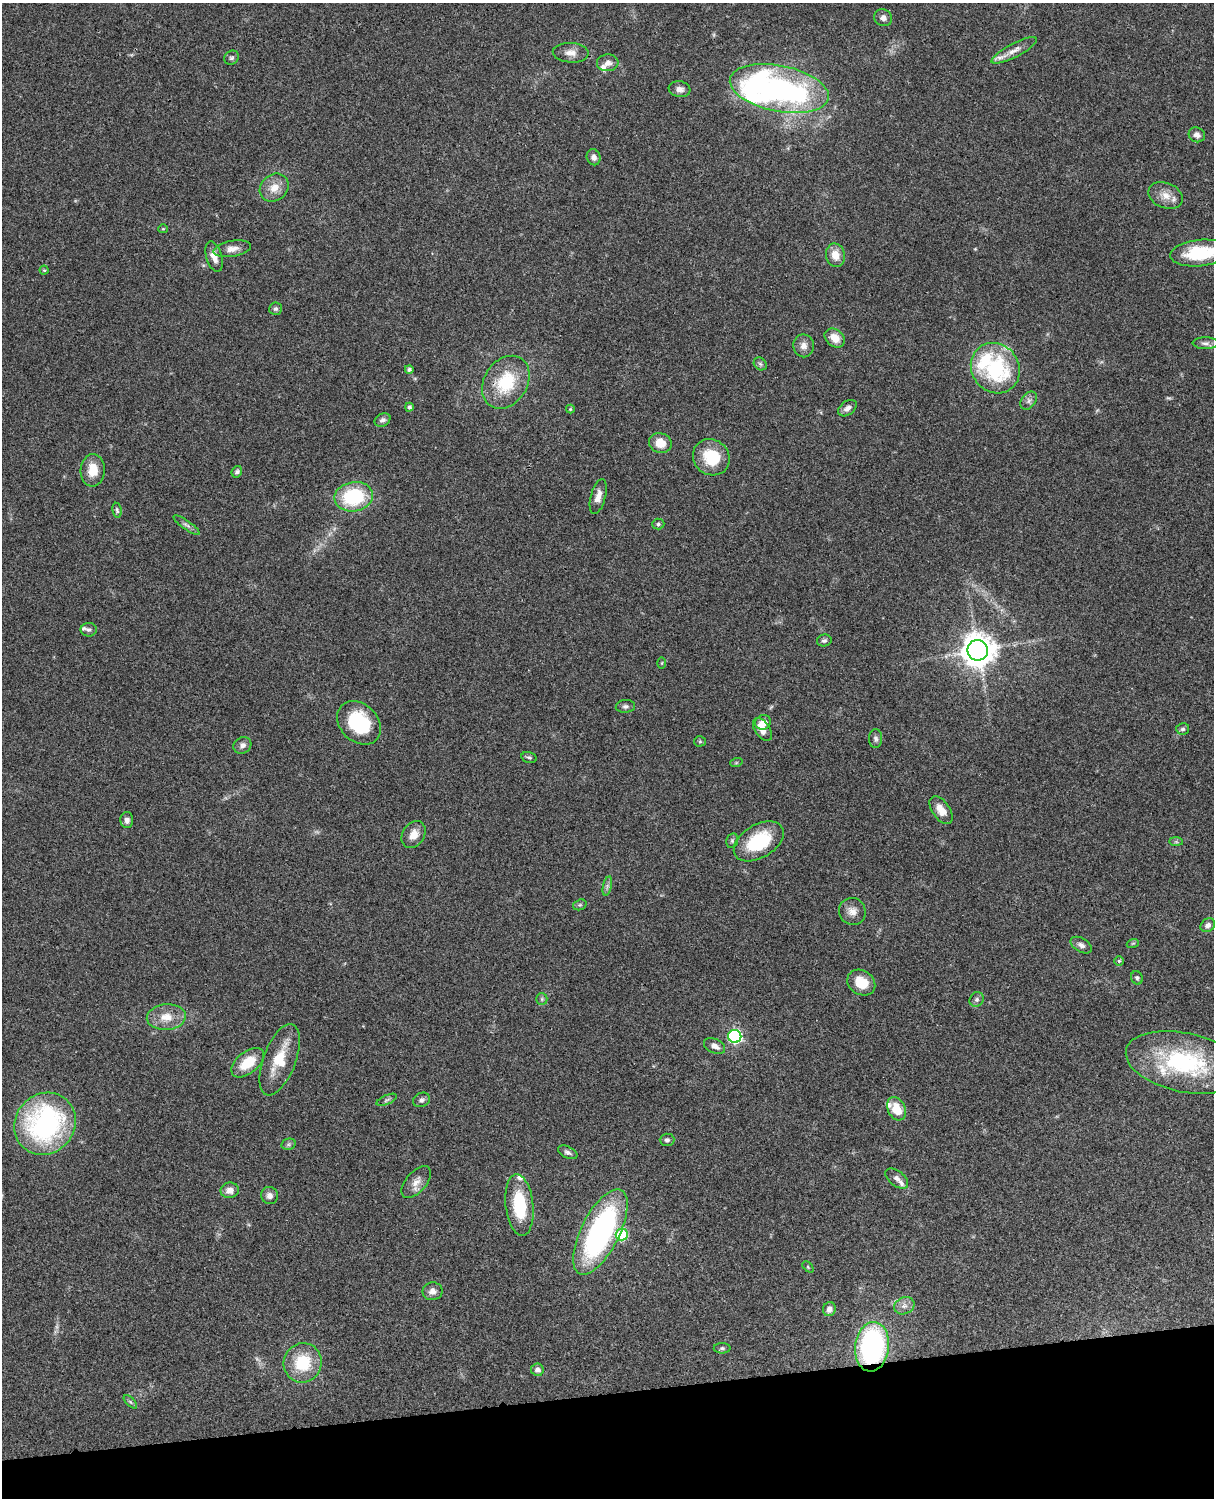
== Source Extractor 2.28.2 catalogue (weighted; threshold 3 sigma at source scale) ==
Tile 10 of 4 x 3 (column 2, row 3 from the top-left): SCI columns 1333-2544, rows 277-1772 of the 5087 x 4926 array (HDU 1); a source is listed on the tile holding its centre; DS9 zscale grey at full resolution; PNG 1216 x 1500 px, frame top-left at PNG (2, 3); each listed source drawn as its Kron ellipse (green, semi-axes under 4 px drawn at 4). Shown black and unused: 7% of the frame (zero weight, under 3 of 4 exposures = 6% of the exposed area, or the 3 px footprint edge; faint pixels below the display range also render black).
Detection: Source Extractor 2.28.2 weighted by HDU 2 'WHT'; one run over the whole footprint, this tile lists its part. Background 0.0768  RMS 0.0058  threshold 0.0259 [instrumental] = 3 sigma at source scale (4.5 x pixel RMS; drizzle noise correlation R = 1.50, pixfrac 1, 0.05/0.05 arcsec/px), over >= 5 px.
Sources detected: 115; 4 too faint to see at this stretch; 3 inside a brighter object's white glare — neither listed nor drawn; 9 inside a brighter listed object's ellipse — not listed separately; the other 99 listed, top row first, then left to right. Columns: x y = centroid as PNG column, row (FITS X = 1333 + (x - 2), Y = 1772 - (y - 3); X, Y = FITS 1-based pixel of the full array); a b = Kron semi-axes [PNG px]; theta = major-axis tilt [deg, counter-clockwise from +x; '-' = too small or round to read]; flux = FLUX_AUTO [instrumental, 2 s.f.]
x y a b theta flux
883 18 9 8 - 2.5
1014 50 25 6 28 4.7
571 53 18 10 -4 4.9
231 58 8 6 41 1.4
608 63 11 8 5 3.4
679 89 11 8 -8 3.1
779 89 50 23 -11 130
1197 135 8 7 - 2.6
594 157 8 7 - 3.1
274 188 15 13 40 7.5
1165 195 18 12 -22 6.6
163 229 5 4 - 0.57
232 249 19 8 10 4.4
1200 253 30 13 6 29
835 255 12 9 -77 7.1
214 257 16 7 -73 4.9
44 270 4 4 - 0.77
275 309 6 6 - 1.4
835 338 11 8 -39 6.8
1205 343 13 6 0 2.2
804 346 11 10 - 3.8
760 364 7 5 -45 1.2
995 368 26 23 -53 56
409 369 4 4 - 1.4
506 382 28 21 57 30
1029 401 10 7 52 2.3
409 407 4 4 - 1.4
847 408 10 6 37 2.8
570 409 4 4 - 0.57
382 420 8 6 28 1.9
660 443 11 10 - 8.3
711 457 19 17 -41 21
93 470 16 12 86 11
237 472 6 5 - 1.4
598 496 18 7 75 4.6
354 497 19 14 9 39
117 510 7 4 -81 1.2
658 524 6 5 - 1
187 525 15 4 -35 2.1
89 630 8 6 1 1.7
824 640 7 6 - 1.4
978 650 10 10 - 980
662 663 6 4 89 0.63
625 706 9 6 5 1.7
763 722 8 7 - 5.7
359 723 24 19 -44 34
762 729 13 7 -56 4.6
1183 729 6 5 - 1.2
876 739 9 6 -89 1.8
700 741 5 5 - 0.76
242 745 9 8 - 2.5
529 757 8 5 -14 1.2
736 763 6 4 19 0.71
941 810 16 8 -55 7
127 820 8 6 -89 2
414 835 14 11 56 6.1
732 841 7 5 77 1.3
759 841 27 16 31 31
1176 842 7 4 -1 0.93
607 886 10 4 77 1.5
580 905 7 5 20 0.97
852 911 14 13 - 4.8
1208 925 8 6 39 2.7
1133 943 6 4 18 0.68
1081 945 12 6 -31 2.3
1119 961 5 5 - 0.75
1137 978 7 5 -62 1.2
861 983 15 12 -33 10
542 999 6 5 - 1.1
977 999 8 7 - 1.6
166 1017 19 13 4 9.4
735 1036 6 6 - 110
715 1046 11 7 -23 3.6
280 1060 38 16 70 20
248 1063 19 10 39 15
1185 1063 60 29 -12 68
387 1100 11 4 24 1.4
421 1100 9 7 24 1.8
897 1109 12 8 -63 12
45 1124 32 29 48 110
667 1140 7 6 - 1.5
289 1144 7 5 12 1.2
568 1152 10 5 -26 1.7
897 1178 13 7 -38 3
416 1182 19 10 49 5
230 1190 9 8 - 4.1
270 1196 9 8 - 2.9
519 1205 31 14 -84 28
600 1232 47 19 63 130
622 1234 6 6 - 33
808 1267 6 4 -46 0.71
432 1291 10 9 - 3.3
904 1306 10 8 24 3.3
829 1309 7 6 - 2.9
872 1347 25 17 83 110
722 1348 8 5 0 1.2
303 1363 20 19 - 24
537 1370 6 6 - 2.5
130 1402 8 3 -45 0.91
Overlapping masked pixels (flux is a lower limit): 2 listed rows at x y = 506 382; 872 1347
Isophote crosses this tile's border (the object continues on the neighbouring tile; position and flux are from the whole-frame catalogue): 1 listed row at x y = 1200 253